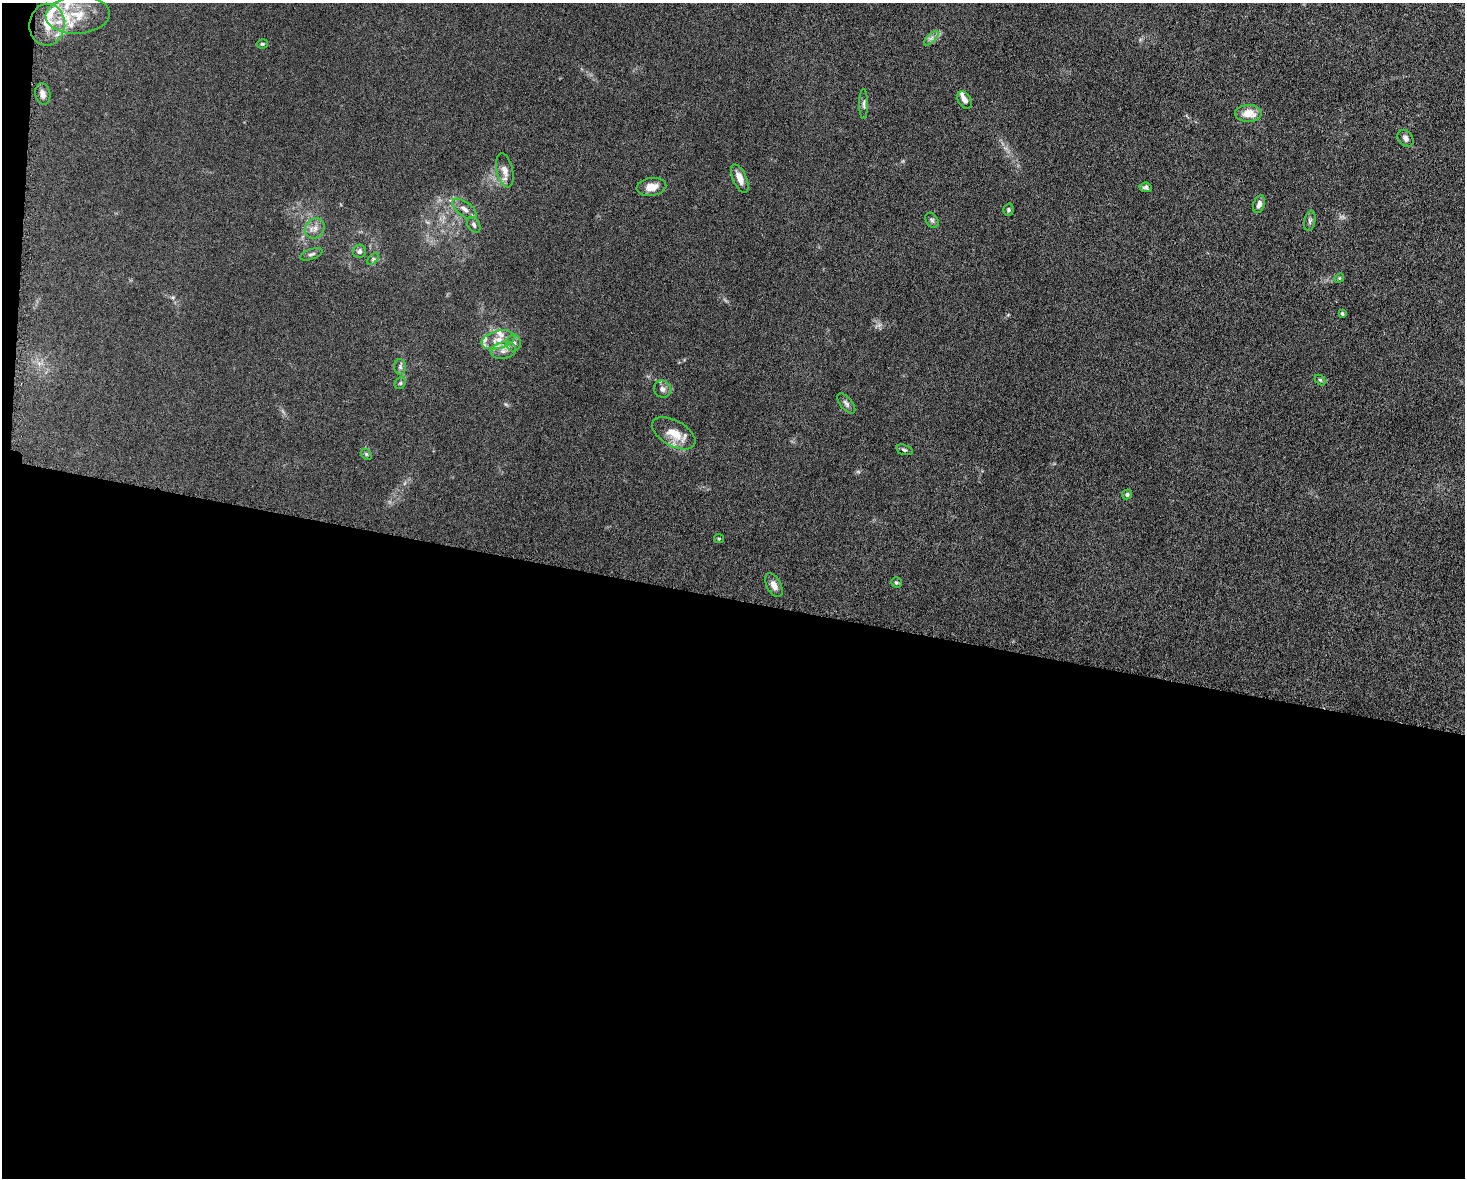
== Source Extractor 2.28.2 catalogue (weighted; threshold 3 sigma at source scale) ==
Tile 10 of 3 x 4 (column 1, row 4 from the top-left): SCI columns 230-1692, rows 8-1183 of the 4746 x 4720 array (HDU 1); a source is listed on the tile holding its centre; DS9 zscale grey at full resolution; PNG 1467 x 1180 px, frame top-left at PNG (2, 3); each listed source drawn as its Kron ellipse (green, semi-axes under 4 px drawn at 4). Shown black and unused: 50% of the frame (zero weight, under 5 of 10 exposures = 2% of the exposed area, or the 3 px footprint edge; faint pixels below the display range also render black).
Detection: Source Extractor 2.28.2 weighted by HDU 2 'WHT'; one run over the whole footprint, this tile lists its part. Background 0.023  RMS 0.0021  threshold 0.00866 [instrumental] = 3 sigma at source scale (4.09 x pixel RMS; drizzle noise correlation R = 1.36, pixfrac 0.8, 0.05/0.05 arcsec/px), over >= 5 px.
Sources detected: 49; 1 too faint to see at this stretch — neither listed nor drawn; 8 inside a brighter listed object's ellipse — not listed separately; the other 40 listed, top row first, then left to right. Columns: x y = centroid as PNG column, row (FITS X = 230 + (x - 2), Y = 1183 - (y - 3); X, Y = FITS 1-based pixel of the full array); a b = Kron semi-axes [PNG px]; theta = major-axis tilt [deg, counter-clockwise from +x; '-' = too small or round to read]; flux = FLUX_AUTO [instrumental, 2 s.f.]
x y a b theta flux
78 15 32 18 3 6.5
47 25 21 17 84 4.4
931 38 9 3 45 0.5
262 44 6 4 12 0.28
43 94 11 7 -80 0.82
965 100 9 6 -57 0.93
864 104 15 4 90 0.56
1248 113 13 8 1 2.8
1406 138 9 7 -54 0.83
505 170 17 8 -77 1.5
740 179 15 6 -66 1.7
651 187 15 8 9 2.1
1146 187 6 4 -8 0.52
1259 204 9 5 71 0.85
464 209 14 7 -37 1.1
1008 210 6 5 - 0.34
932 220 8 6 -55 0.43
1310 221 10 5 79 0.52
474 225 9 6 -59 0.53
315 228 11 9 59 1.3
359 251 7 6 - 0.61
311 254 12 5 20 0.54
373 259 7 4 45 0.3
1339 278 5 4 - 0.22
1342 313 3 3 - 0.27
498 340 17 9 15 2.4
514 343 8 7 - 0.84
503 351 13 8 11 1.3
400 367 7 6 - 0.51
1320 380 6 4 -45 0.24
400 383 6 5 - 0.32
662 389 9 8 - 0.82
846 403 12 6 -49 0.64
674 433 24 12 -29 3.7
904 450 8 5 -17 0.36
366 454 6 4 -46 0.28
1127 494 5 4 - 0.38
719 539 5 4 - 0.21
896 582 5 5 - 0.31
774 585 13 7 -61 1.3